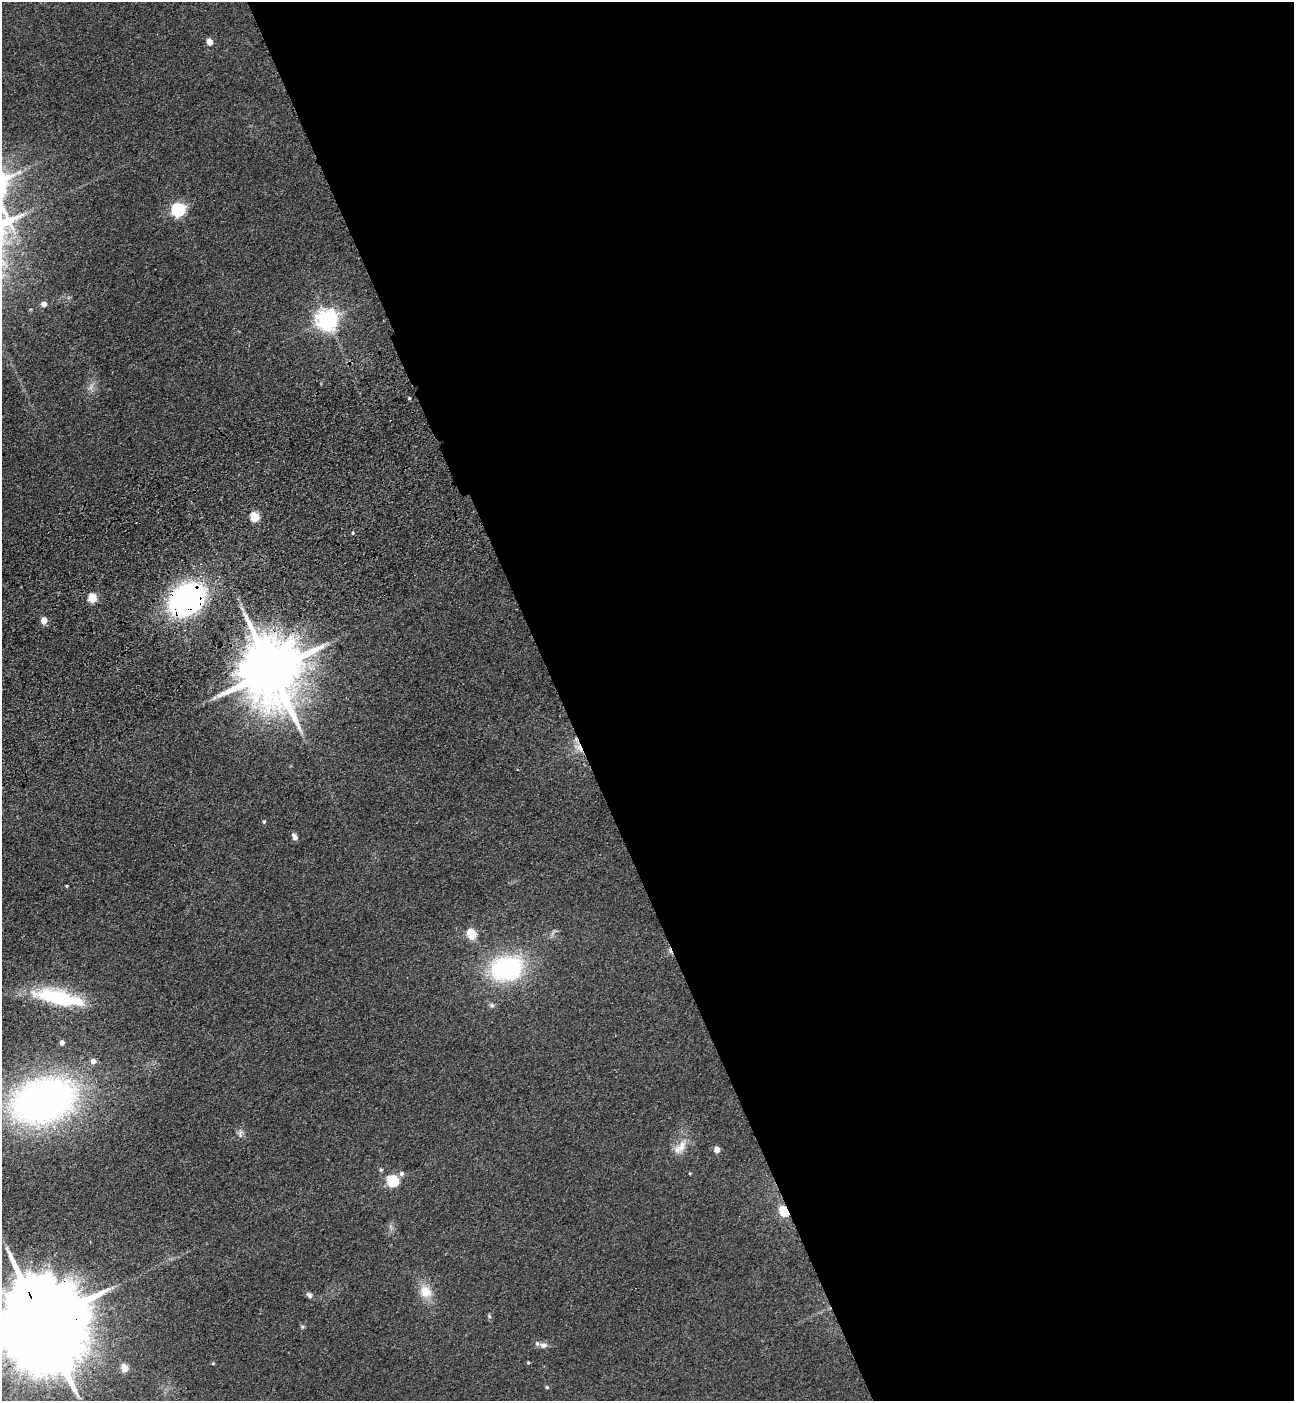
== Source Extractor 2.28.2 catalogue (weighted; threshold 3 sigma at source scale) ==
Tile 8 of 4 x 4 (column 4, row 2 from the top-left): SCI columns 4225-5516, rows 2911-4309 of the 5732 x 5819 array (HDU 1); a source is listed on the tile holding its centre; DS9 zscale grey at full resolution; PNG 1296 x 1403 px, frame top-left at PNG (2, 2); no overlay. Shown black and unused: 57% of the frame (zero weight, under 3 of 4 exposures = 6% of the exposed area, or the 3 px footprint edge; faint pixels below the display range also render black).
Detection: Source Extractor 2.28.2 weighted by HDU 2 'WHT'; one run over the whole footprint, this tile lists its part. Background 0.192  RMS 0.0084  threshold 0.038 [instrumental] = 3 sigma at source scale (4.5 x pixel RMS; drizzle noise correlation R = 1.50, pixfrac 1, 0.05/0.05 arcsec/px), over >= 5 px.
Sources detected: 40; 1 too faint to see at this stretch — not listed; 1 inside a brighter listed object's ellipse — not listed separately; the other 38 listed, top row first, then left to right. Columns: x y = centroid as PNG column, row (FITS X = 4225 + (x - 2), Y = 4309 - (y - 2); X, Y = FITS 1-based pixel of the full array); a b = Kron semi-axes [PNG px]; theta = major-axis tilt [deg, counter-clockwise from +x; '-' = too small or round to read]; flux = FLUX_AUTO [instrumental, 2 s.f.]
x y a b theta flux
209 42 5 4 - 12
178 210 6 6 - 170
44 304 7 6 - 3.3
327 320 7 7 - 570
409 398 3 3 - 0.88
254 517 5 5 - 41
353 533 4 4 - 1.1
92 598 5 5 - 34
187 599 27 21 36 230
44 620 5 4 - 14
271 670 20 15 -71 7200
579 748 11 8 -38 6.5
264 822 5 4 - 1.2
294 837 7 4 -65 5
66 886 3 3 - 0.85
471 933 6 5 - 40
507 968 30 22 12 120
55 997 53 20 -14 63
62 1043 5 5 - 3.7
93 1061 5 5 - 5.6
43 1101 61 40 17 380
240 1134 12 6 -87 3
682 1146 20 10 68 10
717 1149 5 4 - 9.2
381 1170 5 4 - 1.3
402 1174 6 6 - 2.6
392 1181 6 6 - 88
784 1211 6 5 - 49
425 1292 18 16 -52 14
309 1295 9 6 -47 2.4
489 1316 6 4 -72 1.2
41 1321 38 19 -67 21000
303 1327 5 5 - 1.2
543 1345 10 8 -12 4.4
213 1363 4 4 - 0.97
528 1363 4 4 - 0.91
124 1368 5 5 - 20
547 1387 5 4 - 1.2
Overlapping masked pixels (flux is a lower limit): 5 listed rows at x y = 187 599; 271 670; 579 748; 784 1211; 41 1321
Isophote crosses this tile's border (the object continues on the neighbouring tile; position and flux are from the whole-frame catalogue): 1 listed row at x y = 41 1321